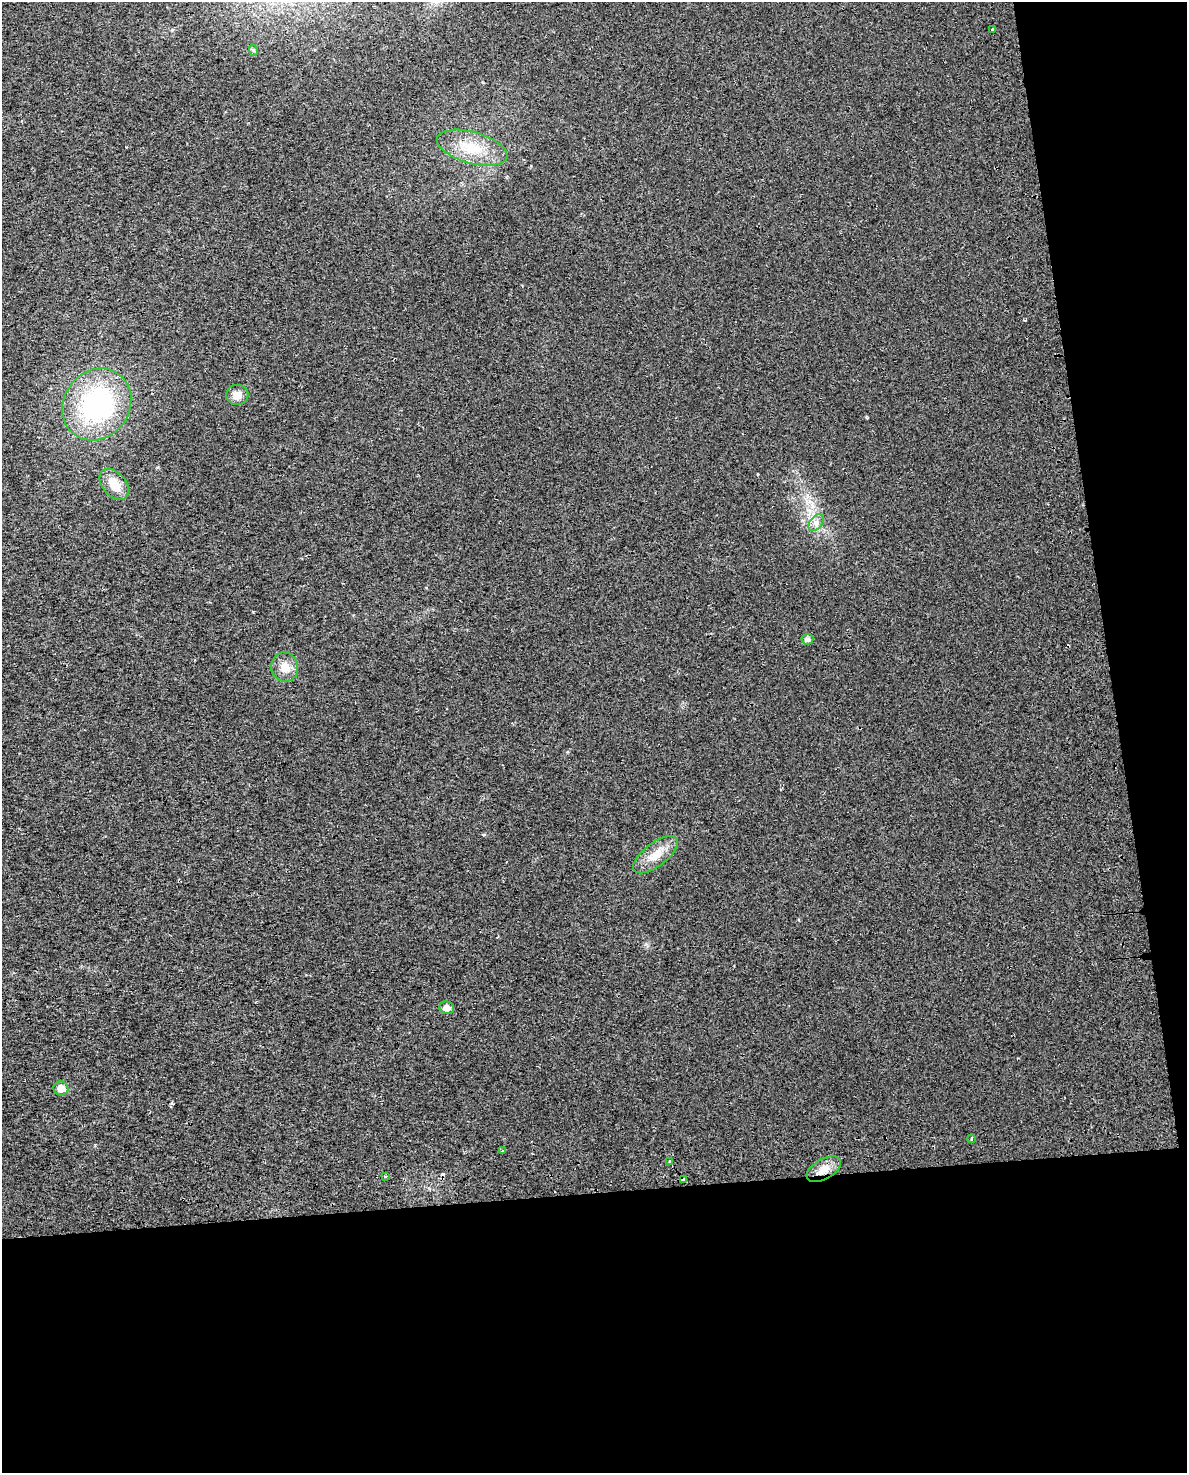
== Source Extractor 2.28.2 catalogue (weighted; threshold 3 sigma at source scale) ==
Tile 12 of 4 x 3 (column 4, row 3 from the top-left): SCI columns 3604-4788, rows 112-1582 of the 4835 x 4593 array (HDU 1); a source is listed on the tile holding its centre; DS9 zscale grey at full resolution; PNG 1189 x 1475 px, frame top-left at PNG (2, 2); each listed source drawn as its Kron ellipse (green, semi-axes under 4 px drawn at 4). Shown black and unused: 25% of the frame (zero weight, under 2 of 3 exposures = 4% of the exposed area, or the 3 px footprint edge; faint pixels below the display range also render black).
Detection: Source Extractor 2.28.2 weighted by HDU 2 'WHT'; one run over the whole footprint, this tile lists its part. Background 0.0222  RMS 0.01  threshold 0.0457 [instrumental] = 3 sigma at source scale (4.5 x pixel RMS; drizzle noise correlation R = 1.50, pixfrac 1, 0.0396/0.0396 arcsec/px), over >= 5 px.
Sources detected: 21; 3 cosmic-ray / hot-pixel residue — neither listed nor drawn; the other 18 listed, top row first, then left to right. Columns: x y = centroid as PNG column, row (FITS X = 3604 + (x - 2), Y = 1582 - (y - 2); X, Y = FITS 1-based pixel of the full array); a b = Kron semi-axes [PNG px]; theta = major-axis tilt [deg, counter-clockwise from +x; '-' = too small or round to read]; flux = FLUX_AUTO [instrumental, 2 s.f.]
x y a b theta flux
993 30 4 3 - 11
253 50 6 4 -71 1.3
472 148 36 15 -16 33
237 395 11 10 - 8.7
97 404 37 33 54 150
114 484 18 11 -49 18
816 523 9 6 54 4.6
807 639 6 5 - 3.8
285 667 14 13 - 12
656 855 26 11 37 16
447 1008 7 6 - 5.6
61 1088 7 7 - 8.5
972 1139 4 3 - 2.6
502 1150 4 3 - 1.3
670 1162 3 3 - 6.7
824 1169 19 10 29 13
386 1176 3 3 - 1.1
683 1180 4 3 - 7.7
Overlapping masked pixels (flux is a lower limit): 1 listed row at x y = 683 1180
Unlisted compact peaks at least as high as the median listed source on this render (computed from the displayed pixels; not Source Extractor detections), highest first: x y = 484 835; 866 417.